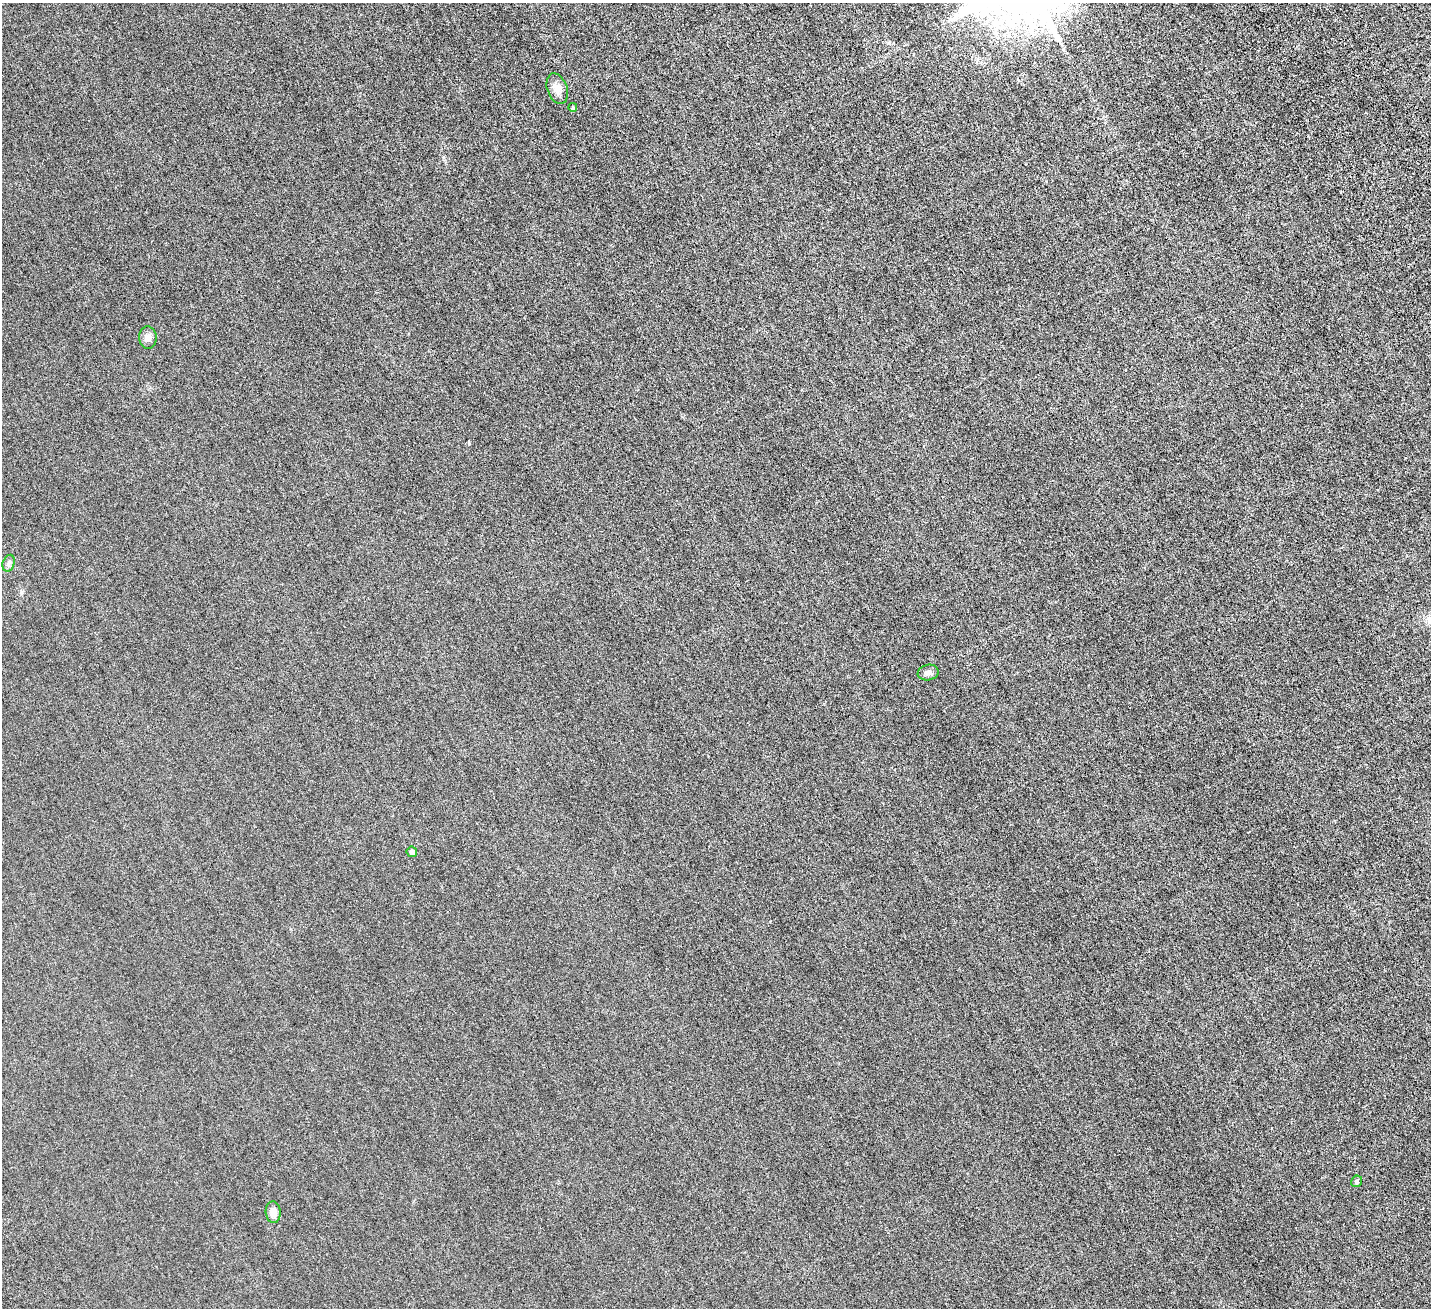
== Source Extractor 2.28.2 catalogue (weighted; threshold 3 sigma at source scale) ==
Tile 10 of 4 x 4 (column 2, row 3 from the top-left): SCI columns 1735-3163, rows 1786-3091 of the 6329 x 6320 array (HDU 1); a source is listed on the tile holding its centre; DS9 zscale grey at full resolution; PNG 1433 x 1310 px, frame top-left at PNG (2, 3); each listed source drawn as its Kron ellipse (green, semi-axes under 4 px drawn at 4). Nothing masked; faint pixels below the display range render black.
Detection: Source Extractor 2.28.2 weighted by HDU 2 'WHT'; one run over the whole footprint, this tile lists its part. Background 0.00255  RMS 0.002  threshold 0.00836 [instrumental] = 3 sigma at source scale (4.09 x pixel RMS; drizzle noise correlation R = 1.36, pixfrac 0.8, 0.05/0.05 arcsec/px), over >= 5 px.
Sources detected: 8; all 8 listed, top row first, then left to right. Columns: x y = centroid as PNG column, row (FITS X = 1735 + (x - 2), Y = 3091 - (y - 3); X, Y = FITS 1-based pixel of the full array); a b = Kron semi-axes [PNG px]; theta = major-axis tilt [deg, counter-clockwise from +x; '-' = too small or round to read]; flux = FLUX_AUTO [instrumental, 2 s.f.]
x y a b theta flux
557 89 16 10 -71 1.2
573 107 4 3 - 0.22
148 337 11 9 -84 0.85
9 563 9 6 72 0.41
928 672 10 7 10 0.61
412 852 5 5 - 0.44
1357 1181 6 5 - 0.31
273 1212 11 7 -87 1.2